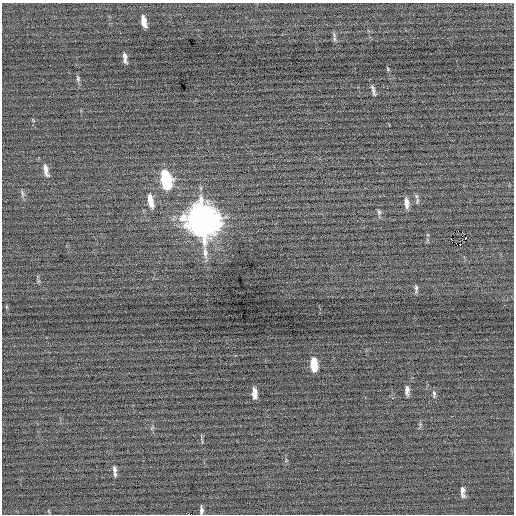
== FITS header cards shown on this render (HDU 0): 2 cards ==
NAXIS1  =                  512 / Axis length
NAXIS2  =                  512 / Axis length

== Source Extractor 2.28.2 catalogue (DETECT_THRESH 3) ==
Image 512 x 512 px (HDU 0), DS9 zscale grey, 1 PNG px = 1 image px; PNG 516 x 516 px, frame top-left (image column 1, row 512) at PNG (2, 3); no overlay
Background -0.00555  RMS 0.7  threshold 2.11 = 3 sigma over >= 5 px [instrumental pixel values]
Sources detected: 27; all 27 listed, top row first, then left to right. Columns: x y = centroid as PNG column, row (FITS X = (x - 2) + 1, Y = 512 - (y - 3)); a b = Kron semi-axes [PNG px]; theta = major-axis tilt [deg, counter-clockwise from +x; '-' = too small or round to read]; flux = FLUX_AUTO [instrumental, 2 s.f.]
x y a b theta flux
144 21 11 5 -77 500
334 39 7 4 -89 97
125 58 11 4 -80 210
388 69 6 3 -72 52
78 79 9 5 -77 100
373 91 14 4 -72 160
46 170 15 6 -78 330
166 179 14 7 -77 4500
22 193 11 4 -81 120
150 201 17 6 -78 580
417 201 11 5 89 120
406 203 13 6 -85 310
379 212 8 5 -79 130
202 220 17 11 -76 89000
458 231 2 2 - 6300
451 239 3 2 - 850
427 240 7 4 -89 71
416 288 12 4 87 120
314 364 11 5 -86 1200
407 390 10 5 -86 240
254 393 10 5 -85 370
434 394 10 5 87 110
114 469 9 6 -84 150
115 474 7 5 -70 95
463 492 13 5 -84 240
201 510 8 4 -89 150
191 514 4 2 - 1800
At the frame edge (FLAGS 8, measured only in part): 2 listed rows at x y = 201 510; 191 514